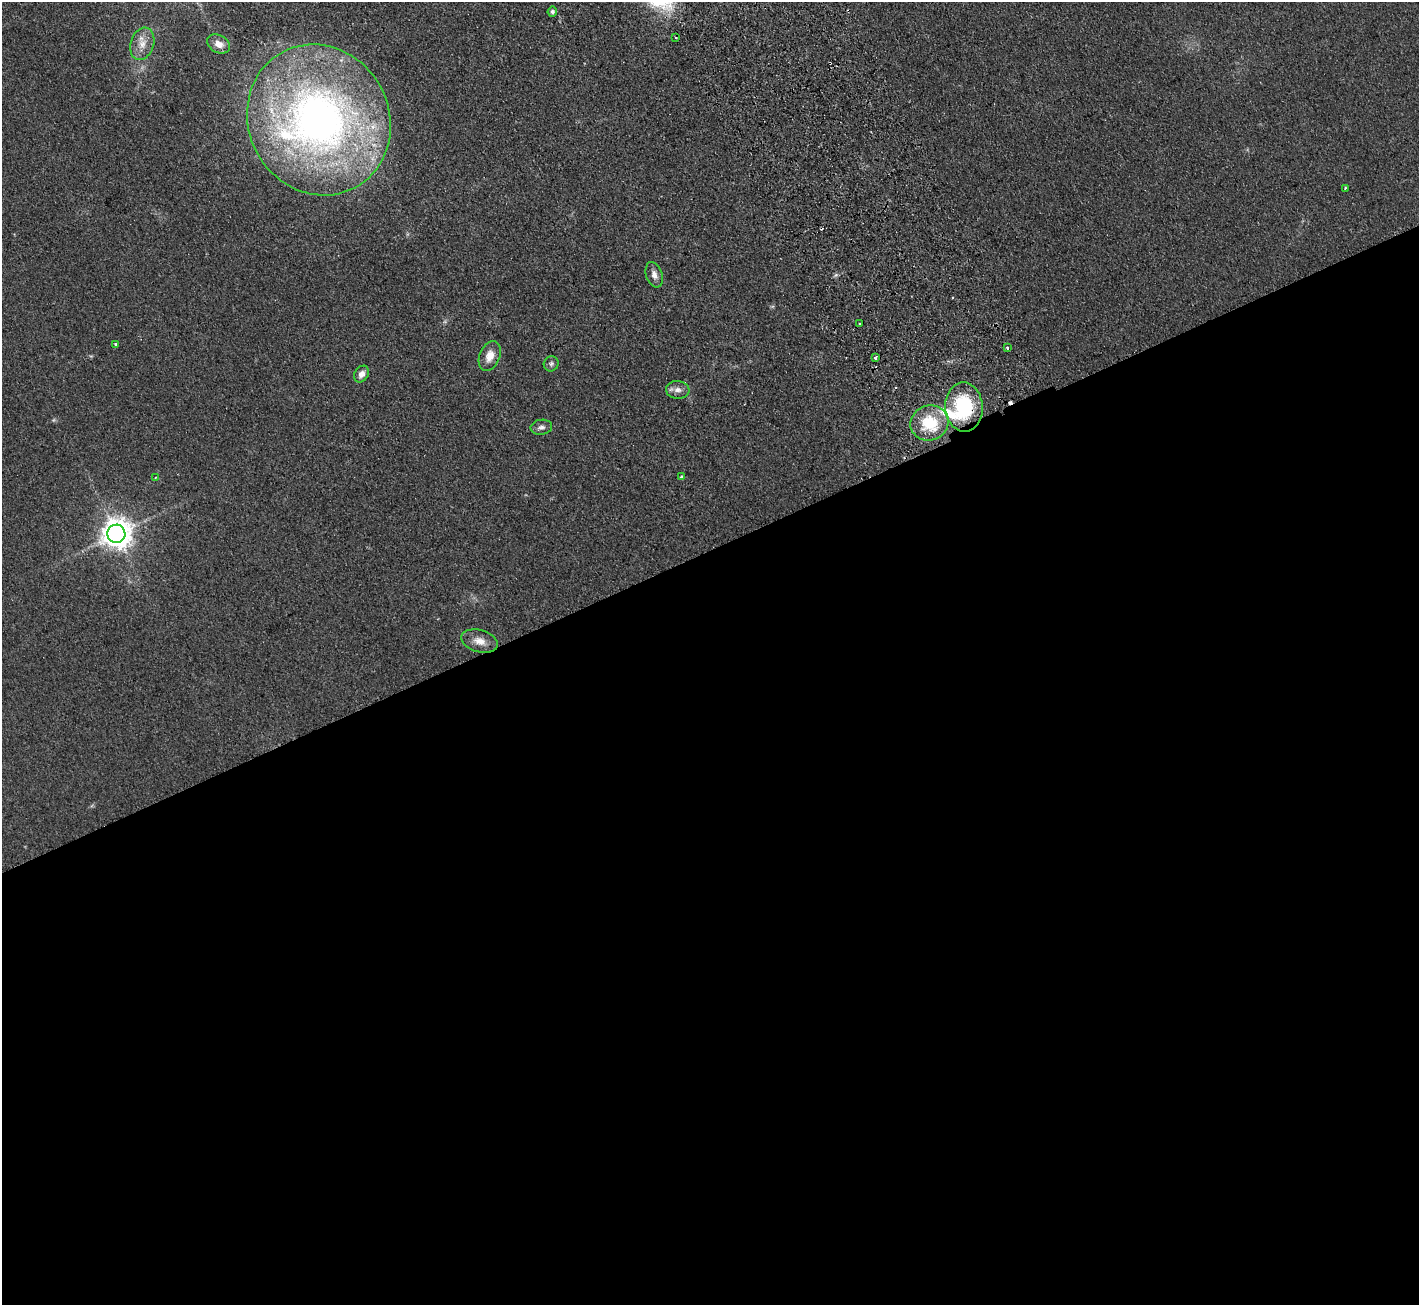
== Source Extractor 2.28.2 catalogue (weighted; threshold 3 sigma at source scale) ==
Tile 15 of 4 x 4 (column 3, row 4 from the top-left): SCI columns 2890-4306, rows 186-1488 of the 5776 x 5715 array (HDU 1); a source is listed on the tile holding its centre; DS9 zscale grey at full resolution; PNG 1421 x 1307 px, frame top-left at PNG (2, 2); each listed source drawn as its Kron ellipse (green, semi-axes under 4 px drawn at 4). Shown black and unused: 58% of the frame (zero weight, under 2 of 3 exposures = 3% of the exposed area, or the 3 px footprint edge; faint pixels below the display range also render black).
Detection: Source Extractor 2.28.2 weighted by HDU 2 'WHT'; one run over the whole footprint, this tile lists its part. Background 0.0927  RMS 0.0099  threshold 0.0446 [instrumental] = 3 sigma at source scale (4.5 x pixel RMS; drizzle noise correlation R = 1.50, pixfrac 1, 0.05/0.05 arcsec/px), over >= 5 px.
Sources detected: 30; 1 too faint to see at this stretch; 4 cosmic-ray / hot-pixel residue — neither listed nor drawn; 3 inside a brighter listed object's ellipse — not listed separately; the other 22 listed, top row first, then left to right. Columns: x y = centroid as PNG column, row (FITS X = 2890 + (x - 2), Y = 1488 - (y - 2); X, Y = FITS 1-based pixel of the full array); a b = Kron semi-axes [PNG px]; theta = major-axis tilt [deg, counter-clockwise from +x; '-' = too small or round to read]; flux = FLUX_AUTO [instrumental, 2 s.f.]
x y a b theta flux
552 12 5 5 - 2.8
676 38 3 2 - 1.2
142 44 17 11 72 12
219 44 12 8 -28 8
319 120 77 70 -61 570
1345 188 4 3 - 1.1
654 275 13 8 -71 6.2
860 324 3 2 - 1.8
116 344 3 3 - 4.5
1007 348 3 3 - 2.1
490 356 16 10 69 12
875 358 3 3 - 3.4
551 364 8 7 - 2.6
361 374 9 6 56 6
678 390 12 9 -5 6.2
964 407 24 18 -86 69
929 423 19 17 19 39
541 427 11 7 8 3.9
155 477 4 3 - 0.96
682 477 4 3 - 2.3
116 534 9 9 - 1500
480 641 18 11 -16 11
Overlapping masked pixels (flux is a lower limit): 1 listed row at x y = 964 407